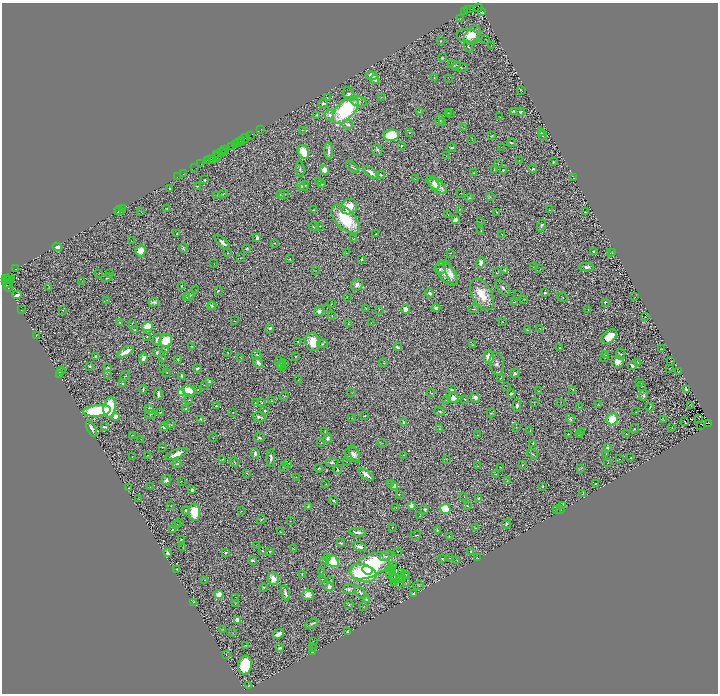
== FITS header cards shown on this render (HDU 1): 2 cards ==
NAXIS1  =                 1432
NAXIS2  =                 1383

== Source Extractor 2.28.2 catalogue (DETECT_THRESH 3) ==
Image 1432 x 1383 px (HDU 1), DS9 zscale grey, zoomed out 1/2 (1 PNG px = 2 x 2 image px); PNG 720 x 696 px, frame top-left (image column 1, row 1382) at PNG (2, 3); each listed source drawn as its Kron ellipse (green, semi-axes under 4 px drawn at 4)
Background 0.45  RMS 0.029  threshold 0.0863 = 3 sigma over >= 5 px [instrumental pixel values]
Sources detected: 591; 83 cannot appear on this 1/2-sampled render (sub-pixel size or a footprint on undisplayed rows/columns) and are neither listed nor drawn; of the other 508, the 500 brightest by FLUX_AUTO listed and drawn (8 fainter detections omitted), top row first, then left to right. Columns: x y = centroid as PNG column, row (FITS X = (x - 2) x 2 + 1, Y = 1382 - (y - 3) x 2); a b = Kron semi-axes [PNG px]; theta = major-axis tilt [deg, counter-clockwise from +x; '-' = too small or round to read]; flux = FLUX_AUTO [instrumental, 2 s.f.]
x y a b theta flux
478 8 4 3 - 320
471 9 3 2 - 95
467 10 3 1 - 39
464 12 2 1 - 16
482 12 4 3 - 27
460 19 3 2 - 2.3
473 35 9 6 44 96
468 36 11 7 -12 46
486 39 3 1 - 2.1
440 41 3 2 - 3.8
491 45 3 2 - 2
468 47 6 3 -64 8.6
442 58 2 2 - 4.9
454 64 6 4 -13 15
460 67 8 2 -6 7.2
372 76 6 4 -12 68
434 78 3 2 - 2.5
375 79 4 4 - 30
449 79 2 1 - 1.5
521 90 4 2 - 2.4
349 94 7 5 -58 36
382 97 2 2 - 2.2
327 98 3 3 - 3.7
359 101 8 5 -12 23
323 103 5 3 - 12
345 110 17 9 48 640
513 111 3 2 - 5.1
419 112 3 2 - 2.5
521 112 4 4 - 8.4
448 113 2 2 - 2.1
451 113 2 2 - 1.6
316 115 3 2 - 3.9
329 115 6 5 - 17
500 117 2 2 - 1.7
440 120 5 3 - 6.6
442 122 3 3 - 12
348 124 5 4 - 19
463 128 3 1 - 1.4
261 129 2 1 - 6.1
302 130 3 2 - 1.8
409 133 2 2 - 2.3
542 133 3 2 - 5.8
251 135 2 1 - 22
391 135 8 6 9 220
492 135 2 2 - 3.1
542 135 5 3 - 11
245 138 5 1 - 68
472 139 2 1 - 1.6
242 140 2 2 - 19
240 141 4 1 - 36
239 142 2 1 - 49
511 142 4 2 - 7.6
235 144 2 1 - 29
231 146 2 1 - 30
401 146 2 2 - 4.6
501 147 2 1 - 1.6
451 148 4 2 - 8.7
225 150 2 1 - 96
377 150 6 5 - 13
329 151 9 2 89 20
221 152 3 2 - 64
224 152 2 1 - 74
303 152 7 5 -64 98
217 154 2 1 - 27
217 156 3 1 - 18
446 156 2 1 - 2
209 159 3 2 - 73
213 159 2 1 - 18
207 160 2 1 - 27
519 160 2 2 - 2.4
553 162 2 2 - 13
201 164 2 1 - 26
498 164 2 1 - 2.8
195 167 3 2 - 38
352 167 7 3 -43 8.2
300 169 8 4 -84 13
533 169 4 2 - 6.4
324 170 5 4 - 40
494 170 2 2 - 2.1
503 170 2 2 - 6.3
371 172 9 3 -38 24
474 173 4 3 - 3.1
183 174 2 1 - 47
381 175 4 2 - 6.5
178 177 2 1 - 8.5
573 178 2 1 - 1.6
415 179 3 2 - 3
205 180 3 2 - 7.5
318 181 2 1 - 1.7
322 184 3 2 - 6.4
434 184 7 4 -51 28
436 185 12 6 -39 73
197 186 3 3 - 6.4
301 186 4 3 - 25
305 186 5 3 - 6.4
169 188 2 1 - 2.1
224 193 3 2 - 5.7
461 193 2 1 - 2.3
280 194 3 2 - 4.5
217 195 3 2 - 1.9
284 195 5 2 - 5
490 197 3 3 - 4.2
469 198 4 3 - 6.4
349 207 9 7 30 95
123 208 4 1 - 1.8
167 208 3 2 - 3.2
314 210 2 1 - 2.2
460 210 2 1 - 1.4
549 210 3 3 - 3.9
119 211 5 4 - 8
117 212 3 1 - 4.8
141 212 2 2 - 1.7
497 212 3 3 - 4.1
585 212 2 1 - 2
448 215 2 1 - 1.4
345 219 18 9 -46 290
455 220 3 3 - 30
481 222 3 2 - 1.9
541 225 6 3 65 14
314 226 5 3 - 8
320 226 3 2 - 3.1
481 231 2 2 - 1.9
177 234 2 2 - 5.9
376 234 2 1 - 2.2
502 234 2 2 - 1.9
257 238 3 2 - 33
353 239 3 2 - 2.7
131 241 2 1 - 1.5
222 242 9 4 -43 25
275 243 2 1 - 2.9
57 247 5 3 - 54
183 248 5 3 - 5.9
247 248 3 2 - 8.4
140 251 5 5 - 95
593 252 2 2 - 9.6
228 253 2 1 - 3.1
346 253 2 1 - 1.5
450 253 4 2 - 3
610 253 2 1 - 2.1
613 253 2 2 - 4.7
241 258 3 2 - 3.3
290 259 2 2 - 3.7
362 259 2 2 - 6
481 263 5 4 - 34
214 264 2 1 - 1.3
533 267 2 2 - 1.3
587 267 7 4 -1 19
16 269 2 1 - 21
440 269 5 4 - 10
540 269 2 2 - 1.6
315 270 4 2 - 2.4
505 270 3 2 - 7.8
450 273 14 3 -64 31
497 273 2 2 - 3.4
98 274 3 1 - 1.6
109 274 2 1 - 1.9
447 274 14 7 -51 83
11 277 4 2 - 150
6 278 2 1 - 36
107 278 6 2 18 5.3
7 279 3 1 - 380
9 279 3 2 - 510
82 282 2 1 - 1.4
6 283 5 2 - 110
8 283 2 1 - 270
357 285 6 5 - 23
181 286 2 2 - 3
8 287 4 1 - 41
48 287 2 1 - 1.8
503 288 9 5 -48 18
196 290 3 1 - 1.4
218 291 3 2 - 5.4
430 293 5 4 - 20
545 293 4 3 - 7.7
482 294 17 10 -62 150
17 295 5 3 - 24
517 295 3 2 - 1.8
190 296 5 2 - 6.3
186 297 3 2 - 4.5
347 297 2 2 - 1.6
563 297 6 2 -35 4.2
635 297 2 1 - 2.1
524 299 3 1 - 1.6
107 300 3 3 - 4
154 302 5 3 - 13
514 302 3 2 - 2
605 302 2 2 - 20
332 304 3 1 - 1.5
212 306 4 2 - 7.8
327 308 2 1 - 1.6
366 308 2 1 - 1.8
436 308 4 3 - 14
405 309 4 3 - 47
473 309 5 2 - 6.3
21 310 2 1 - 1.5
63 310 3 2 - 5.3
379 310 3 2 - 3.5
588 310 2 1 - 1.3
319 311 5 4 - 17
332 316 2 2 - 3.6
645 317 2 1 - 2.5
234 321 2 1 - 1.6
119 322 2 2 - 4.4
503 322 2 1 - 1.9
132 323 2 1 - 2.3
348 323 4 1 - 2.1
371 323 2 2 - 2
147 327 5 4 - 120
270 328 3 3 - 12
539 328 2 2 - 1.8
134 330 3 2 - 5.2
527 330 2 1 - 2.4
36 335 2 2 - 1.5
609 336 9 6 41 120
147 337 2 2 - 2.7
157 339 6 3 63 21
166 340 7 6 - 120
298 341 2 2 - 5.9
313 342 9 7 -74 120
322 344 5 3 - 6.1
473 344 4 2 - 2.9
191 346 3 2 - 2.6
397 347 3 2 - 11
559 348 4 2 - 3.4
166 349 4 3 - 5.7
661 349 2 1 - 1.5
126 352 9 3 29 61
157 352 3 2 - 13
228 352 2 1 - 1.7
257 355 5 4 - 10
606 355 3 2 - 3.2
621 355 5 4 - 7.3
95 356 2 2 - 5.3
296 356 2 2 - 4
240 357 4 2 - 2.3
489 357 6 5 - 73
143 358 5 3 - 38
163 358 4 3 - 3.1
605 358 3 2 - 2.4
178 359 4 3 - 4.1
618 362 6 6 - 51
638 362 2 2 - 4.4
671 362 4 1 - 1.9
258 363 6 3 -49 17
279 363 6 3 -74 5.1
284 363 4 2 - 6.3
383 363 4 2 - 3.4
497 364 11 7 -80 27
633 365 5 4 - 16
90 366 2 2 - 13
282 366 6 4 75 7.7
108 367 4 2 - 6.4
163 368 3 2 - 2.2
197 368 3 2 - 12
670 368 2 1 - 1.9
61 371 4 3 - 9.8
167 372 2 1 - 2.8
678 372 2 1 - 1.6
515 373 5 4 - 14
59 374 2 1 - 2.4
107 374 3 2 - 2.7
125 376 5 2 - 4.7
182 376 3 2 - 9.5
500 378 3 3 - 3.4
298 379 3 1 - 1.5
209 382 4 3 - 13
640 382 3 2 - 7.2
123 384 3 2 - 7
204 385 3 2 - 2.2
506 386 2 1 - 1.5
642 387 2 1 - 2.1
143 389 4 2 - 6.6
686 389 3 2 - 22
189 390 7 4 -20 120
198 390 2 2 - 2.8
452 390 3 2 - 9.8
573 390 2 2 - 2.5
539 391 3 2 - 3.3
181 392 3 3 - 330
351 392 3 2 - 1.9
430 392 3 2 - 2.9
511 393 4 3 - 18
158 394 5 2 - 15
284 396 5 2 - 3.5
643 396 5 3 - 8.8
475 397 5 4 - 22
453 398 5 5 - 35
465 399 2 2 - 3.8
189 400 2 2 - 4
446 400 4 3 - 4.4
272 401 3 2 - 2.4
255 402 2 1 - 1.4
534 402 3 2 - 2.8
561 402 2 1 - 1.5
262 403 3 3 - 5.8
598 404 3 2 - 2.9
691 405 3 1 - 1.9
216 406 3 2 - 5.9
517 406 6 4 87 16
110 407 10 6 81 270
579 407 2 1 - 2
650 407 4 2 - 3.4
149 409 4 3 - 18
186 409 3 2 - 4.2
97 411 14 5 6 440
265 411 2 2 - 6.8
440 411 5 3 - 6
161 412 3 1 - 4.2
233 412 2 2 - 4
636 412 2 1 - 1.8
491 413 4 2 - 4.4
150 414 6 3 14 6.2
365 416 3 2 - 5.3
115 417 4 3 - 60
259 417 6 3 -12 13
352 418 2 2 - 2.1
699 418 2 1 - 1.7
201 419 3 2 - 14
570 419 5 3 - 11
612 419 6 5 - 150
663 419 3 1 - 3.1
684 421 3 2 - 2.5
404 422 4 3 - 11
708 423 2 1 - 9.9
169 424 5 4 - 7.6
701 425 3 1 - 11
104 427 4 2 - 10
164 427 4 4 - 34
516 427 2 1 - 2.4
672 428 3 2 - 2.9
92 429 9 3 -64 27
439 429 3 2 - 2.9
634 429 4 2 - 3.6
325 431 3 2 - 2.7
530 431 3 2 - 3.9
581 431 3 2 - 3.2
569 434 3 2 - 4.1
627 434 2 1 - 1.7
132 435 2 1 - 1.6
477 435 2 1 - 1.9
579 435 3 2 - 3.2
213 437 4 2 - 2.9
260 438 5 3 - 11
328 438 5 4 - 16
141 439 2 1 - 1.4
321 442 3 2 - 1.8
382 443 5 2 - 2.1
533 443 2 2 - 4.6
162 447 2 1 - 3.1
607 448 2 2 - 34
255 453 5 3 - 20
177 454 12 4 22 60
354 454 9 4 -63 22
533 454 6 2 -38 6.2
606 454 3 2 - 4.3
147 455 3 1 - 3.3
352 455 8 7 - 39
403 455 3 2 - 1.9
132 456 2 1 - 1.4
271 458 9 3 86 13
631 458 2 2 - 7.8
223 459 4 2 - 3.7
447 459 2 1 - 1.7
619 459 2 1 - 1.4
234 462 5 2 - 5.4
347 462 2 1 - 2
608 462 2 1 - 1.5
288 463 3 2 - 4.2
332 463 6 4 8 12
177 464 4 2 - 8.6
522 465 2 2 - 8.9
477 466 2 2 - 2.5
285 467 4 3 - 3
500 467 2 1 - 2.8
319 468 4 2 - 10
581 468 3 2 - 3.7
338 469 4 2 - 6
247 473 2 2 - 1.9
496 474 3 2 - 3.6
366 475 8 4 -34 33
296 477 2 2 - 1.7
166 480 5 3 - 15
181 481 2 1 - 2.3
507 481 4 3 - 4.1
326 484 3 3 - 3.2
391 484 3 3 - 6.7
595 484 2 2 - 2.4
394 486 4 4 - 77
542 486 2 2 - 3
150 487 2 2 - 2.1
129 488 3 2 - 3.3
192 490 3 2 - 21
583 493 3 1 - 2
399 494 2 2 - 4.8
464 496 2 1 - 1.2
479 498 3 3 - 13
139 499 2 2 - 1.6
333 500 5 3 - 7.9
563 505 4 1 - 6.1
171 506 2 2 - 2.3
308 506 3 3 - 6.3
411 506 3 2 - 45
467 506 2 2 - 4.4
396 508 3 1 - 1.6
425 509 4 3 - 8
445 509 5 5 - 170
556 509 4 2 - 2.4
560 509 3 1 - 2.4
186 510 4 4 - 8.5
242 511 2 1 - 1.7
194 512 9 5 -84 160
420 516 2 2 - 1.9
261 519 5 3 - 9.8
290 521 2 1 - 1.8
180 522 2 2 - 14
177 524 2 1 - 1.6
506 524 5 3 - 12
392 527 2 2 - 2.5
475 528 2 2 - 3
173 530 3 2 - 28
437 530 3 3 - 4.2
280 532 2 1 - 2.7
358 532 8 2 -5 26
416 535 5 2 - 4.6
449 536 2 2 - 2.4
181 540 2 2 - 4.9
340 543 3 2 - 6.4
257 546 3 1 - 2.1
359 547 7 3 -15 26
182 548 3 1 - 1.7
293 548 2 1 - 2.1
262 551 4 3 - 5.6
270 551 4 4 - 6
398 552 2 1 - 1.5
470 552 2 2 - 19
167 553 4 3 - 24
226 553 3 3 - 10
386 556 7 4 23 14
327 558 3 3 - 10
442 558 3 3 - 3.6
450 558 3 1 - 2.2
477 558 2 1 - 2.4
325 560 4 3 - 12
457 560 3 2 - 2.7
252 561 4 2 - 11
332 561 7 5 -37 210
370 566 21 11 26 650
393 566 3 1 - 3.2
391 568 3 1 - 1.8
176 569 2 2 - 2.1
367 570 5 3 - 130
392 570 2 1 - 1.3
321 572 3 2 - 3.1
392 572 2 2 - 2.1
363 573 14 9 -13 550
389 573 3 2 - 7
402 573 2 1 - 1.3
302 574 2 1 - 3.9
405 575 2 2 - 2.3
394 576 2 1 - 5.6
407 576 4 2 - 5.2
403 578 4 1 - 7.7
273 579 6 5 - 56
322 579 2 2 - 2
394 579 4 1 - 2.4
205 580 3 3 - 3.3
331 580 3 2 - 1.7
400 580 2 1 - 1.5
395 583 3 2 - 7
400 583 2 1 - 4.2
407 583 4 2 - 3.2
418 586 5 3 - 5.1
264 587 4 3 - 7.6
329 587 4 4 - 38
349 589 6 5 - 15
360 592 7 3 -56 8.9
285 593 8 2 -77 16
414 593 4 2 - 10
219 595 4 4 - 46
308 595 6 5 - 37
236 597 2 1 - 1.8
367 600 3 3 - 15
193 602 2 1 - 1.9
235 604 3 2 - 3.4
349 605 4 3 - 4.8
363 607 3 2 - 1.7
238 620 3 3 - 110
311 624 7 4 31 11
222 629 4 2 - 5.1
348 631 2 2 - 5.4
233 633 3 2 - 2.6
278 634 6 3 32 29
314 641 2 1 - 1.7
245 645 2 2 - 2.9
280 648 3 2 - 8.4
313 648 2 2 - 2.5
312 651 4 2 - 7.2
226 654 2 2 - 1.9
245 665 9 7 79 300
248 686 2 1 - 2.1
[8 fainter detections neither listed nor drawn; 83 sub-pixel or undisplayed-footprint detections neither listed nor drawn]